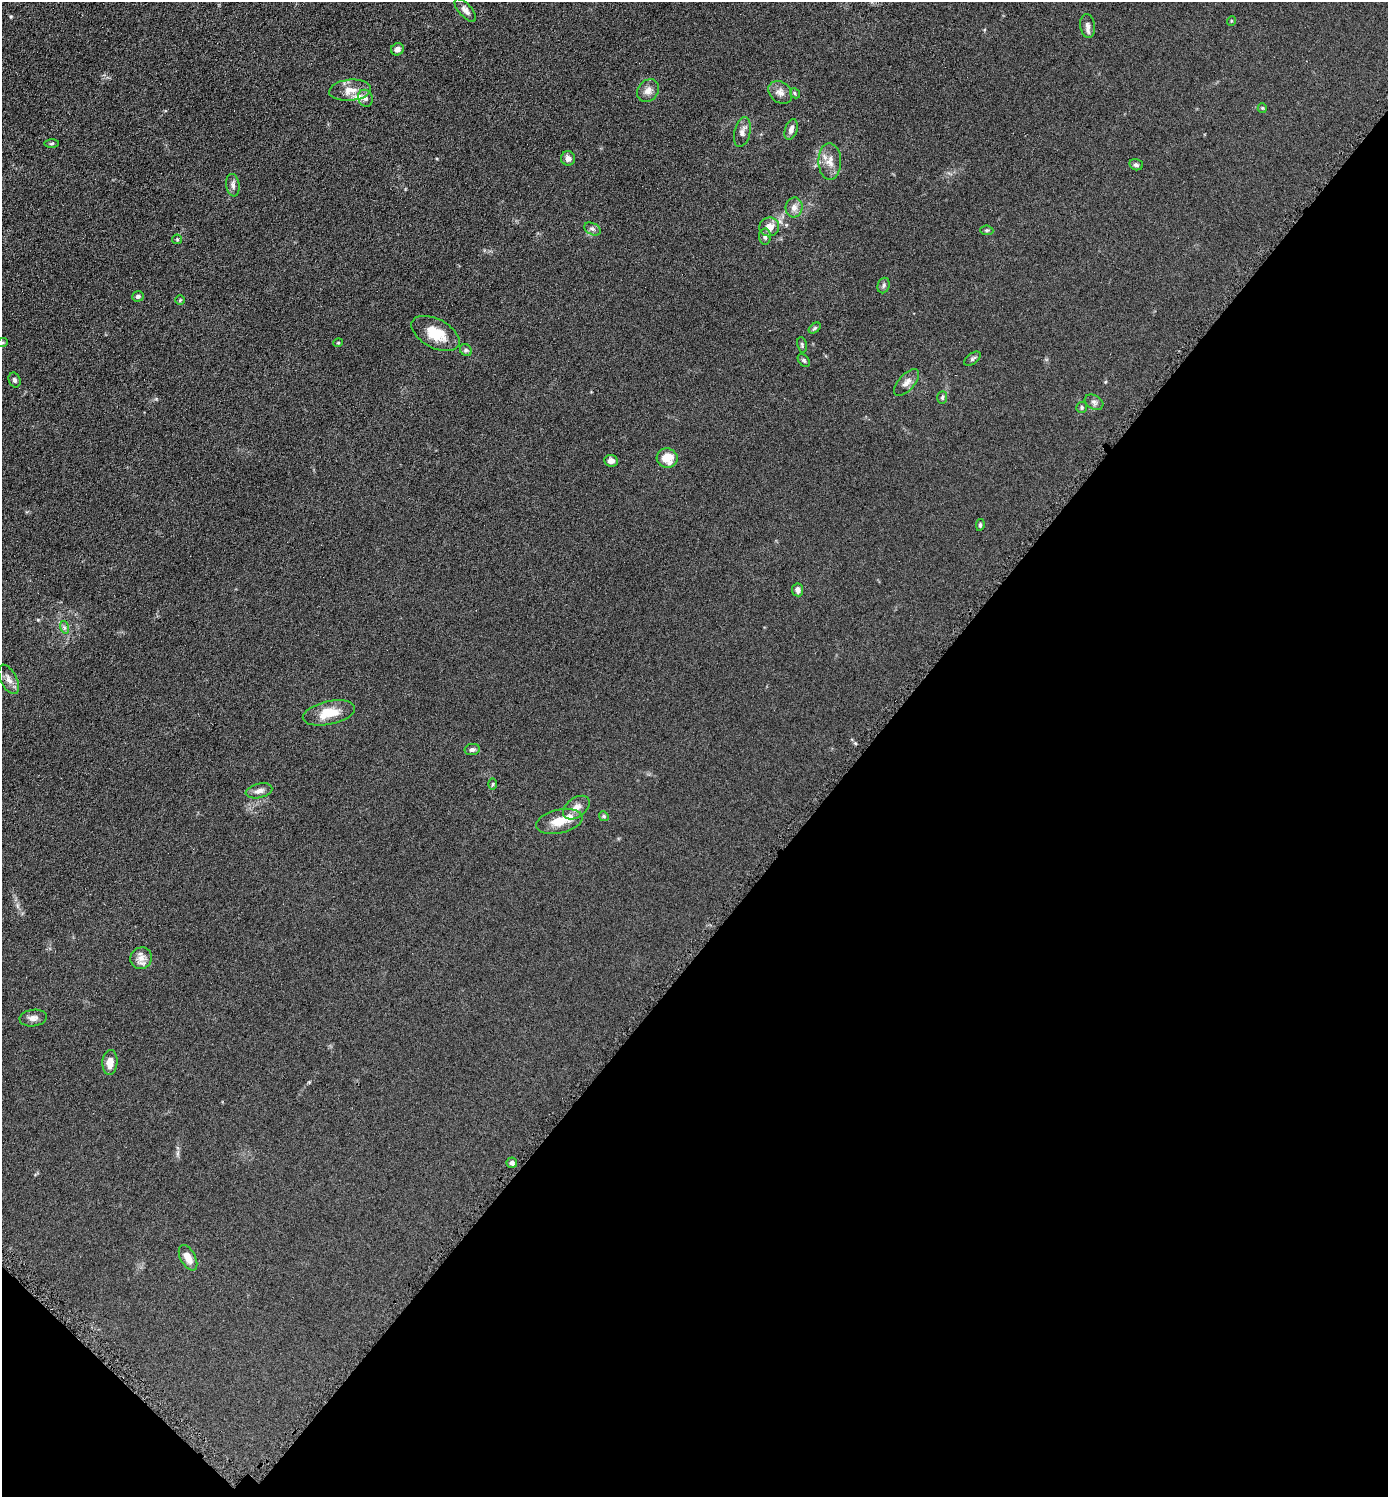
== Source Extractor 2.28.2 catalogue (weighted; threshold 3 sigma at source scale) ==
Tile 15 of 4 x 4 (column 3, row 4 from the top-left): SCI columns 2926-4311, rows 7-1501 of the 5993 x 5990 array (HDU 1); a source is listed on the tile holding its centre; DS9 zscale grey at full resolution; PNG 1390 x 1499 px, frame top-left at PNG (2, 2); each listed source drawn as its Kron ellipse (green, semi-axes under 4 px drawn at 4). Shown black and unused: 39% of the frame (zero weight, under 4 of 8 exposures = <1% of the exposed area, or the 3 px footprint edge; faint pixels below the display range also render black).
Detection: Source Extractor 2.28.2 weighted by HDU 2 'WHT'; one run over the whole footprint, this tile lists its part. Background 0.0898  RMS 0.0077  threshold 0.0314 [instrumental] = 3 sigma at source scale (4.09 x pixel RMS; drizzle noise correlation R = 1.36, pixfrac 0.8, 0.05/0.05 arcsec/px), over >= 5 px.
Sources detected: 59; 2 inside a brighter listed object's ellipse — not listed separately; the other 57 listed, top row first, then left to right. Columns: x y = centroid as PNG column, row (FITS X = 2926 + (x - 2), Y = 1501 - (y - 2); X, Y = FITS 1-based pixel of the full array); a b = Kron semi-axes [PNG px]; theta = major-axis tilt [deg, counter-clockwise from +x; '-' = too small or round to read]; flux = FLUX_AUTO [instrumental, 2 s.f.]
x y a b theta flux
465 10 14 6 -48 3.4
1231 21 5 3 - 0.57
1088 26 12 7 -82 3.1
397 49 6 6 - 2.8
350 90 21 10 5 9.2
648 91 12 10 51 4.5
780 92 13 10 -39 4.3
795 93 5 4 - 0.99
365 98 9 7 -66 2.6
1262 108 5 4 - 0.76
791 130 11 6 73 3.5
742 132 15 8 77 3.8
52 144 7 3 1 1
568 158 7 7 - 3.4
830 161 18 11 -89 7.2
1136 165 7 5 -15 1.6
233 185 11 6 -82 2.7
794 207 10 8 85 4.2
769 227 10 9 - 6.5
592 229 9 5 -27 1.9
987 230 6 4 -5 1.1
765 237 8 6 88 2
177 239 5 4 - 0.76
884 285 8 6 72 1.6
138 296 6 5 - 1.9
180 300 5 5 - 0.74
815 328 7 4 37 1.1
435 333 26 14 -28 16
2 343 6 3 19 0.88
338 343 4 4 - 0.8
802 345 8 5 -80 1.2
466 350 6 5 - 1.4
973 359 10 5 36 1.5
804 360 7 5 -49 1.2
14 380 7 5 -66 1.8
907 382 16 8 48 4.5
942 397 6 5 - 1.1
1094 402 10 7 -29 2.4
1082 407 5 5 - 1.2
667 458 10 9 - 11
611 461 7 5 -6 2.6
980 525 6 4 81 1.1
798 590 6 5 - 2.7
64 627 6 4 -72 1.4
9 679 16 8 -63 4.6
329 713 26 11 12 15
472 750 7 5 11 2.1
493 784 6 4 89 0.89
259 791 13 7 13 3.7
576 808 15 9 37 5.4
604 816 5 4 - 0.95
559 821 23 12 13 11
141 958 11 10 - 5.2
33 1018 14 8 8 3.5
110 1062 12 7 86 6.6
512 1163 5 5 - 2.3
188 1258 14 7 -62 7.6
Isophote crosses this tile's border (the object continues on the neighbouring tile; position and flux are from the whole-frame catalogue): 1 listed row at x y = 2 343